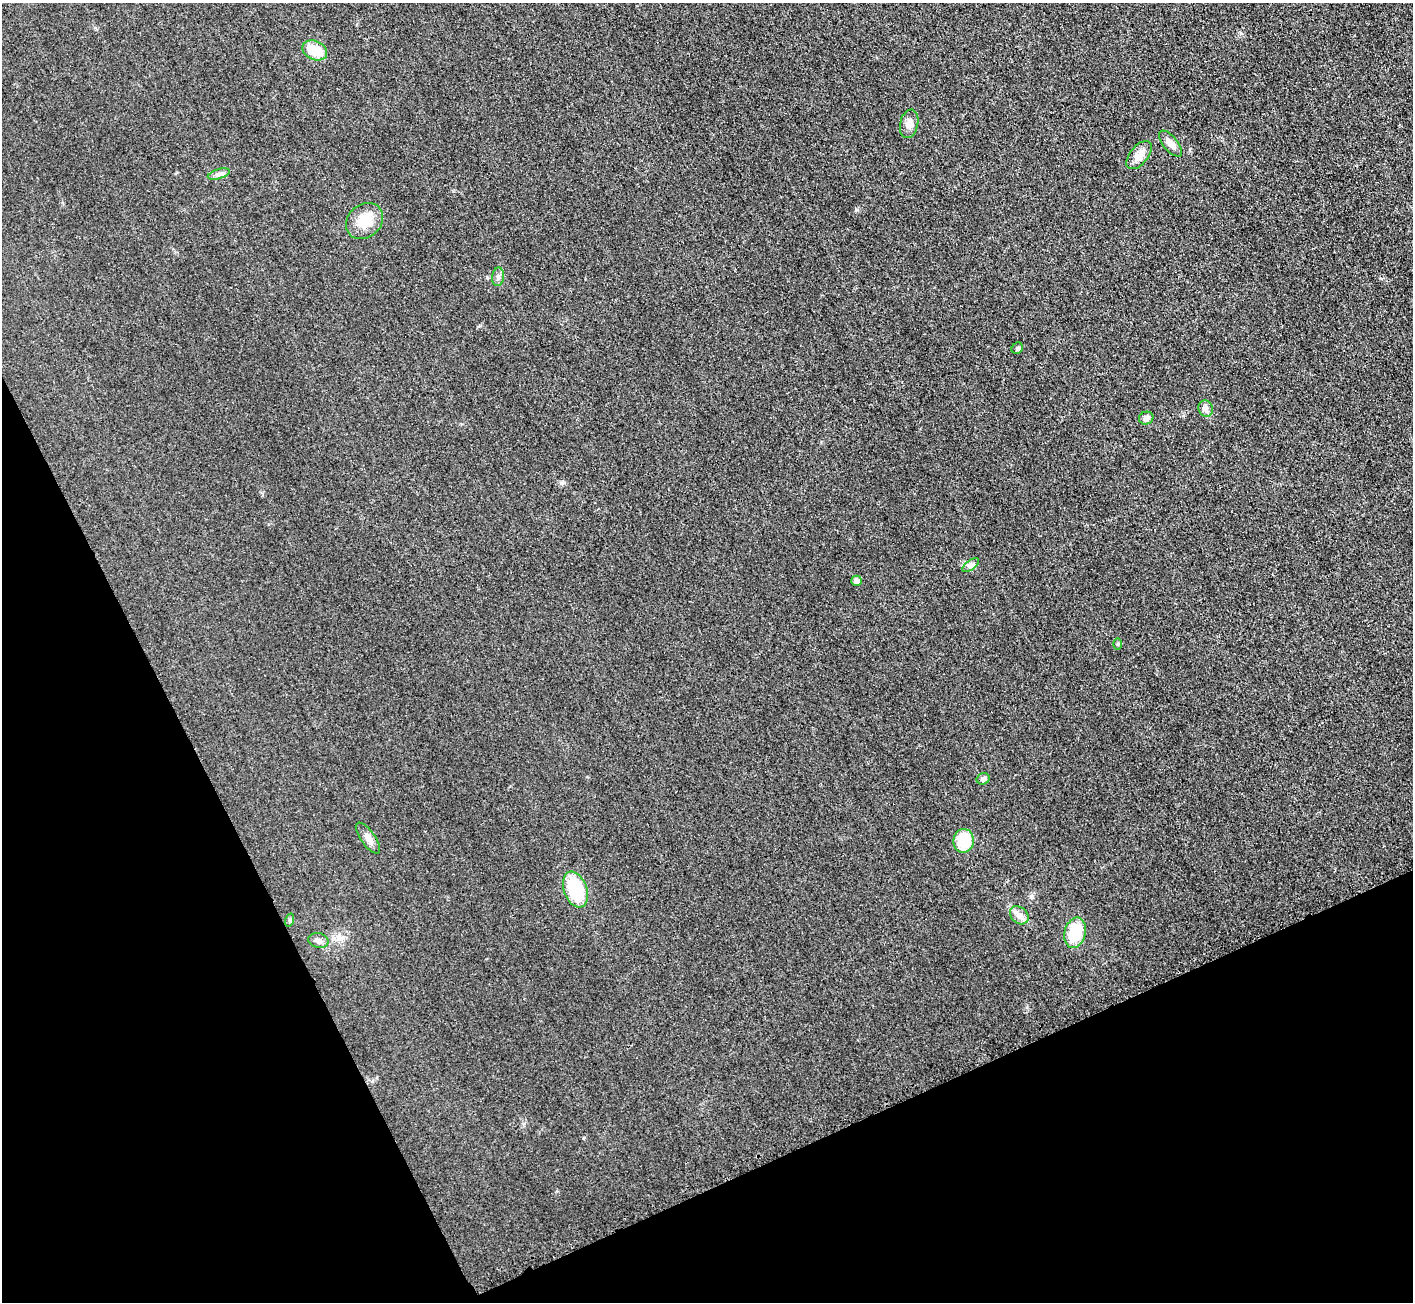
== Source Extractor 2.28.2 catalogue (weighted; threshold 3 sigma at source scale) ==
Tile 14 of 4 x 4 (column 2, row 4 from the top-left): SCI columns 1432-2842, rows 172-1471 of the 5687 x 5680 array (HDU 1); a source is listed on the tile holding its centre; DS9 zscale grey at full resolution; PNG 1415 x 1304 px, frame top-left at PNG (2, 3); each listed source drawn as its Kron ellipse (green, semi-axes under 4 px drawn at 4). Shown black and unused: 23% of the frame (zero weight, under 3 of 4 exposures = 2% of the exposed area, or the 3 px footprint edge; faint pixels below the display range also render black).
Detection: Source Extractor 2.28.2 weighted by HDU 2 'WHT'; one run over the whole footprint, this tile lists its part. Background 0.0265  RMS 0.0059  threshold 0.0267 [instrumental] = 3 sigma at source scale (4.5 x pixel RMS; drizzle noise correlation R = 1.50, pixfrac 1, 0.05/0.05 arcsec/px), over >= 5 px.
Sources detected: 21; all 21 listed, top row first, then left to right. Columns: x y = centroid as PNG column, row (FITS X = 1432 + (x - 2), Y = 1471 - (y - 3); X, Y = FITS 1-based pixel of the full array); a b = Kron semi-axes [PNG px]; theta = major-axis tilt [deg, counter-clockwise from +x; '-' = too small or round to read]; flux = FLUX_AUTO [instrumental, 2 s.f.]
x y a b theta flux
315 50 13 9 -25 14
909 124 14 9 78 3.9
1170 144 16 7 -50 4.3
1139 155 17 9 50 5.8
219 174 11 5 17 1.9
364 221 20 16 40 12
498 277 9 6 81 1.9
1017 348 6 5 - 1
1206 408 8 7 - 2.1
1146 418 7 6 - 2.5
971 565 10 4 36 1.8
857 581 5 5 - 3.2
1118 644 6 4 89 0.78
983 779 6 5 - 2.2
368 838 18 7 -55 3.7
964 841 12 10 84 19
576 890 19 11 -70 28
1019 915 10 8 -43 3.3
290 920 7 4 72 0.93
1075 933 15 10 76 22
318 940 10 7 -12 2.4
Unlisted compact peaks at least as high as the median listed source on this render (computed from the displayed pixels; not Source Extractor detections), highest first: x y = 856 210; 561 483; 1032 896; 480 326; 1027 1007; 95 28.